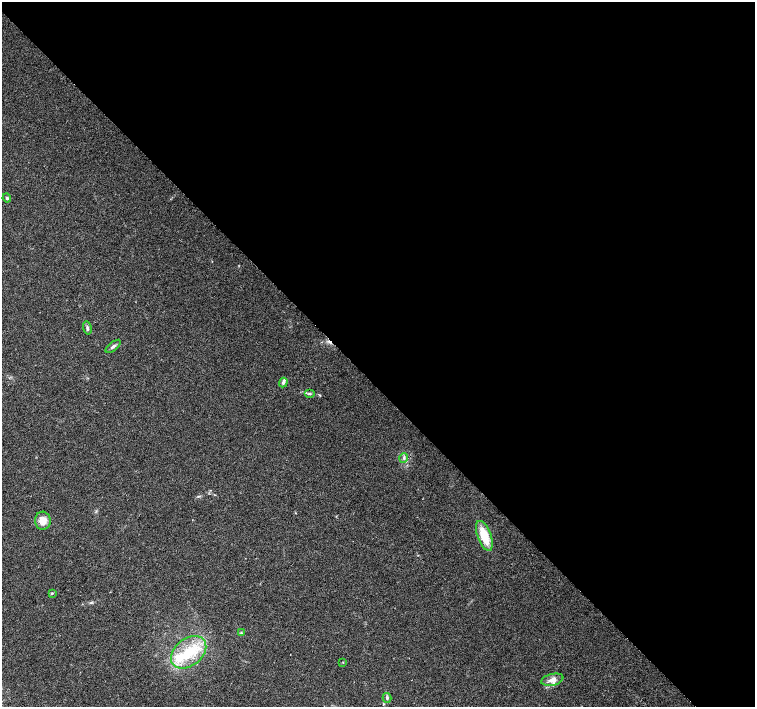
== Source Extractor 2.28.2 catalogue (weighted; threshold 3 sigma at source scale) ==
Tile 8 of 4 x 4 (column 4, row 2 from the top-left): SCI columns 4521-6026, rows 3036-4444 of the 6026 x 6005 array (HDU 1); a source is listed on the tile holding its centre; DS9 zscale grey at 2 x 2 block average (1 PNG px = mean of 2 x 2 image px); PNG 757 x 709 px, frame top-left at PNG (2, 2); each listed source drawn as its Kron ellipse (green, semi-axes under 4 px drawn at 4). Shown black and unused: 55% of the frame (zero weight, under 2 of 3 exposures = <1% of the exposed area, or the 3 px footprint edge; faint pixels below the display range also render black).
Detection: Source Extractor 2.28.2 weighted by HDU 2 'WHT'; one run over the whole footprint, this tile lists its part. Background 0.0339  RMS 0.0072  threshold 0.0323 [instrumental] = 3 sigma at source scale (4.5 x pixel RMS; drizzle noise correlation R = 1.50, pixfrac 1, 0.0396/0.0396 arcsec/px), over >= 5 px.
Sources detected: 18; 1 cosmic-ray / hot-pixel residue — neither listed nor drawn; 3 inside a brighter listed object's ellipse — not listed separately; the other 14 listed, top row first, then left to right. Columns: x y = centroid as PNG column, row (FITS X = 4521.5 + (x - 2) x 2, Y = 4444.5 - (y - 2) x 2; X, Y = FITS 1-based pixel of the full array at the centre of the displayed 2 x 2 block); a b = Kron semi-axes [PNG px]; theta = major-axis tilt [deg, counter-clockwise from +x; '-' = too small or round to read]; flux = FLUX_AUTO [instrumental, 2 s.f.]
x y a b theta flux
7 198 4 3 - 2.7
87 328 6 4 -77 4
113 346 9 3 39 4.2
283 383 5 4 - 3.5
309 394 5 2 - 2.2
404 458 5 3 - 2.9
43 521 9 8 - 16
484 536 16 7 -70 46
52 593 4 3 - 1.6
241 633 3 3 - 1.7
189 652 20 13 40 59
343 662 2 2 - 0.97
552 680 11 6 14 11
387 698 5 3 - 2.5